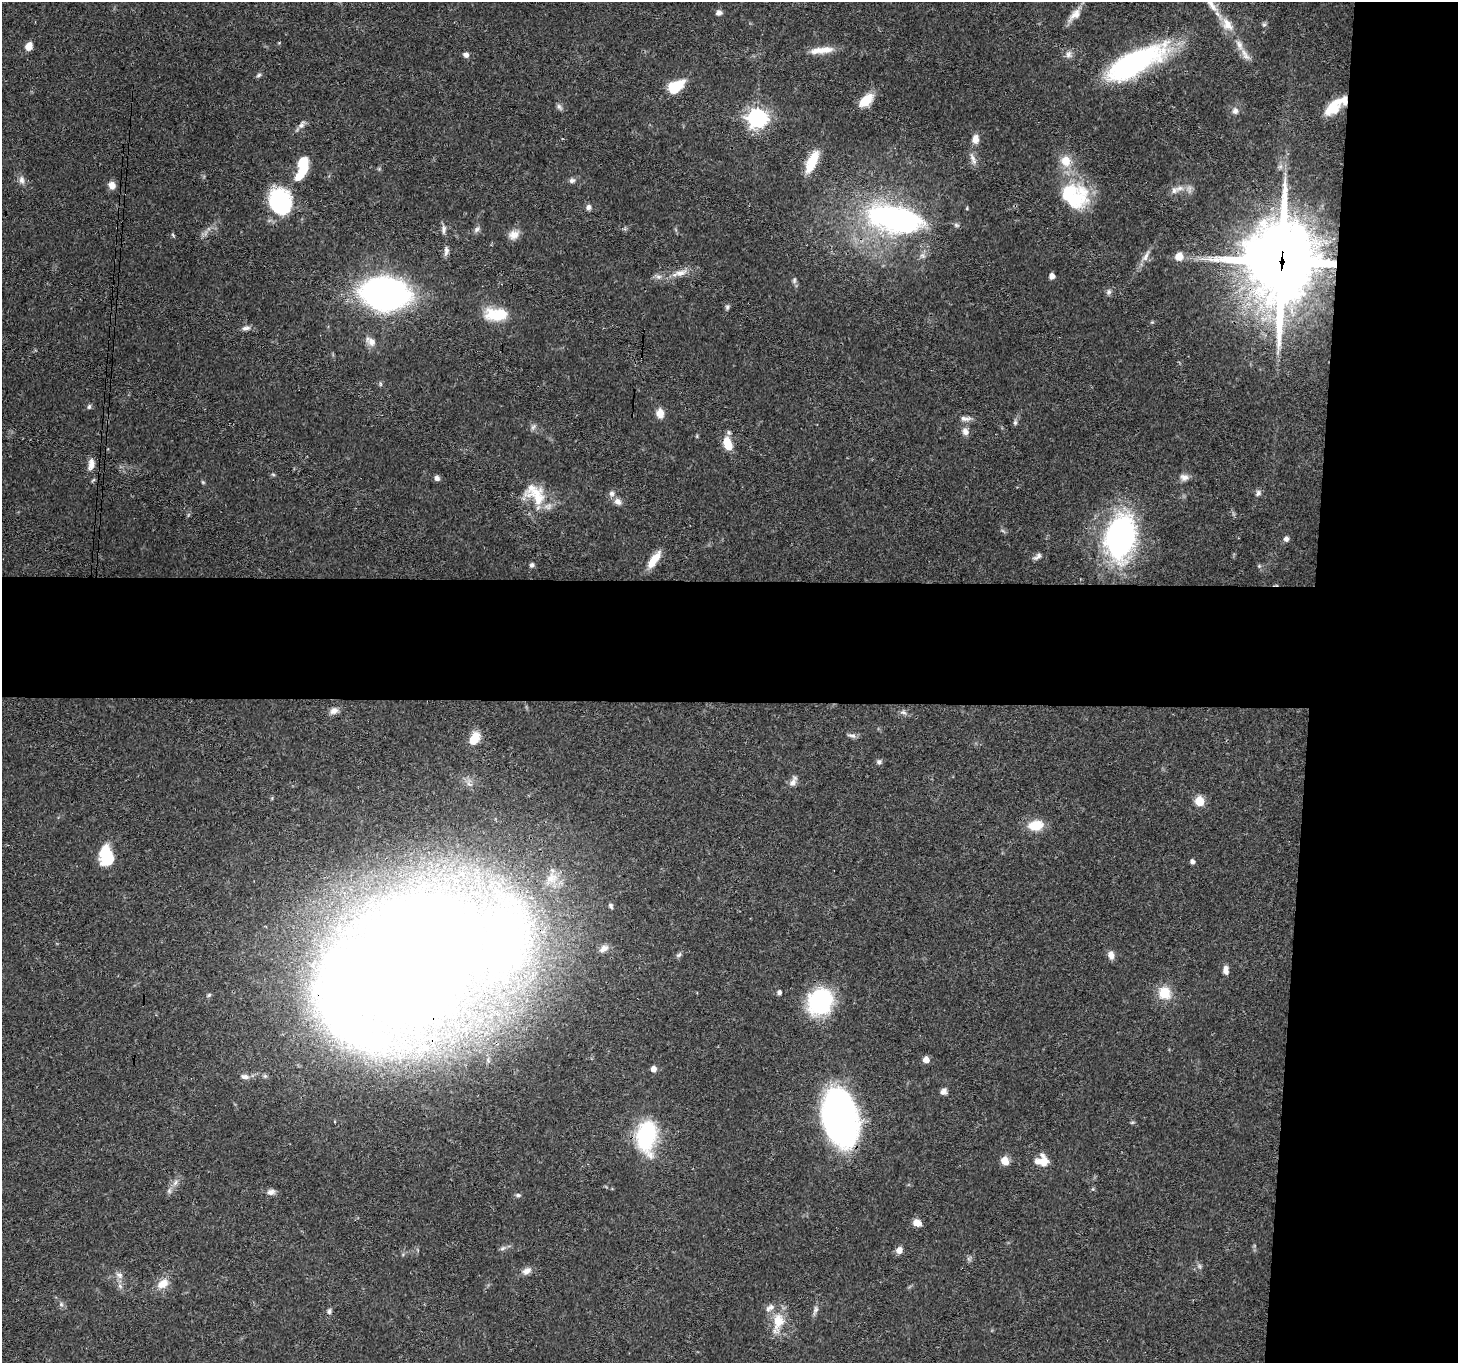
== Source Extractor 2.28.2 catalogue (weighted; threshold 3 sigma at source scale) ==
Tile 6 of 3 x 3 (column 3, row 2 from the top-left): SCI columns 2917-4372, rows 1517-2877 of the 4380 x 4454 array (HDU 1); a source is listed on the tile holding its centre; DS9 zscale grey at full resolution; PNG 1460 x 1365 px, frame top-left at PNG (2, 2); no overlay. Shown black and unused: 18% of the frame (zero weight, under 3 of 4 exposures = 6% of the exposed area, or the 3 px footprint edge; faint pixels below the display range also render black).
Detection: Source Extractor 2.28.2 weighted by HDU 2 'WHT'; one run over the whole footprint, this tile lists its part. Background 0.0815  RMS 0.0035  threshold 0.0158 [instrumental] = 3 sigma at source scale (4.5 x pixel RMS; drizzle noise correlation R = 1.50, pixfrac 1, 0.05/0.05 arcsec/px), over >= 5 px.
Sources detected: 130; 2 inside a brighter object's white glare — not listed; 8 inside a brighter listed object's ellipse — not listed separately; the other 120 listed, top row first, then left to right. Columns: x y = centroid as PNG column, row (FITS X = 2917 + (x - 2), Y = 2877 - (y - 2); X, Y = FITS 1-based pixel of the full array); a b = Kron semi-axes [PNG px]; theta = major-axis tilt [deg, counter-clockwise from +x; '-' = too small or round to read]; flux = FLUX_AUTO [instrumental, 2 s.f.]
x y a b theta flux
1210 2 35 8 -55 5.5
719 13 7 6 - 1.4
1075 15 22 10 45 3.7
1227 24 21 13 -56 5.5
1264 25 6 5 - 0.7
1239 45 16 8 -66 2.7
28 46 8 6 62 3.1
825 50 23 10 8 4.3
1069 54 11 8 72 1.7
466 55 7 6 - 1.3
1134 63 66 21 28 65
259 75 7 5 40 0.73
676 87 16 9 33 13
866 100 17 9 43 7
559 107 10 5 -57 0.94
1333 108 21 13 43 8.2
1235 111 8 7 - 1.5
757 118 7 7 - 200
301 125 12 7 56 1.5
975 139 12 8 86 2.6
973 159 19 6 -68 2
812 161 26 10 65 9.2
1066 161 13 12 - 5.5
303 165 18 10 90 10
22 180 11 7 -72 1.6
572 180 8 6 14 1.1
112 185 9 7 -67 2.5
1179 188 15 7 18 2.6
1068 193 46 24 17 18
280 201 26 21 -68 33
589 207 7 6 - 1.1
898 220 54 23 -10 99
444 229 13 6 -90 1.4
477 229 9 7 45 1.1
173 235 6 4 -46 0.43
513 235 14 11 14 2.9
446 251 14 6 84 1.4
1179 256 9 9 - 3.3
1145 257 14 6 61 2.2
1281 261 31 26 90 2100
680 273 19 8 14 3.6
1052 276 5 4 - 2.3
658 277 9 6 0 1.4
794 280 8 5 88 0.85
1109 292 9 6 64 1
385 294 21 15 -4 350
727 307 7 5 88 0.68
496 314 31 16 -1 11
1152 322 5 4 - 0.39
246 328 12 6 11 1.4
371 341 16 9 -44 2.7
380 384 6 4 -89 0.49
89 407 7 5 73 0.64
660 413 10 8 -87 3.3
965 419 17 6 -3 1.8
1015 423 8 5 64 0.75
533 427 8 5 45 0.88
965 432 10 8 -62 1.9
728 444 15 9 -69 6.9
91 464 16 8 82 2.6
273 474 6 3 -20 0.44
1184 477 12 8 -8 1.9
437 478 7 6 - 1.2
203 482 6 4 -45 0.42
1258 493 8 7 - 1.1
538 497 30 21 -49 13
618 501 11 8 -40 2
1120 537 39 25 78 100
1286 539 7 6 - 1.2
1038 556 12 6 35 1.3
654 560 21 7 56 6.1
532 565 6 5 - 0.86
1259 566 5 5 - 0.47
334 711 10 7 26 2
903 712 8 6 -3 1
852 736 13 5 -9 1.1
474 738 12 8 63 6.7
879 762 7 6 - 0.91
793 781 16 7 60 1.9
1199 801 6 5 - 15
1036 825 15 10 9 8.6
107 856 19 13 -80 15
1192 862 5 4 - 1.2
551 878 23 15 41 7.3
516 905 54 28 -61 55
611 906 6 4 -60 0.64
604 948 13 8 33 1.9
679 955 8 5 39 0.76
1111 955 9 7 -75 2.3
416 963 91 48 33 2100
1225 970 10 6 -86 2
779 992 5 5 - 1.1
1164 993 15 14 - 7.4
209 995 6 5 - 0.55
822 1001 31 24 39 31
926 1060 5 5 - 3.2
653 1069 5 5 - 2.4
245 1076 12 7 -10 1.7
943 1091 9 7 43 1.4
839 1117 46 26 -78 160
1132 1122 6 4 2 0.44
646 1136 39 22 86 28
1005 1161 10 9 - 3
1043 1161 16 10 -85 4.4
175 1183 10 5 63 1.4
169 1191 8 6 -71 0.9
271 1192 11 8 12 1.5
518 1195 7 5 -1 0.69
917 1223 7 6 - 3.8
503 1248 8 5 31 0.86
899 1250 6 6 - 2.8
1199 1266 7 4 -89 0.69
527 1271 13 8 23 2.1
119 1275 11 7 -28 1.6
163 1284 15 10 32 4.3
120 1286 7 4 -46 0.84
61 1304 6 5 - 0.78
815 1310 12 6 71 1.4
329 1311 7 6 - 0.95
778 1322 30 14 80 8.2
Overlapping masked pixels (flux is a lower limit): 3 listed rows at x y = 1281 261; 416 963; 839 1117
Isophote crosses this tile's border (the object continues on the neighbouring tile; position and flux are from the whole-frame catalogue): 1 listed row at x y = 1210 2